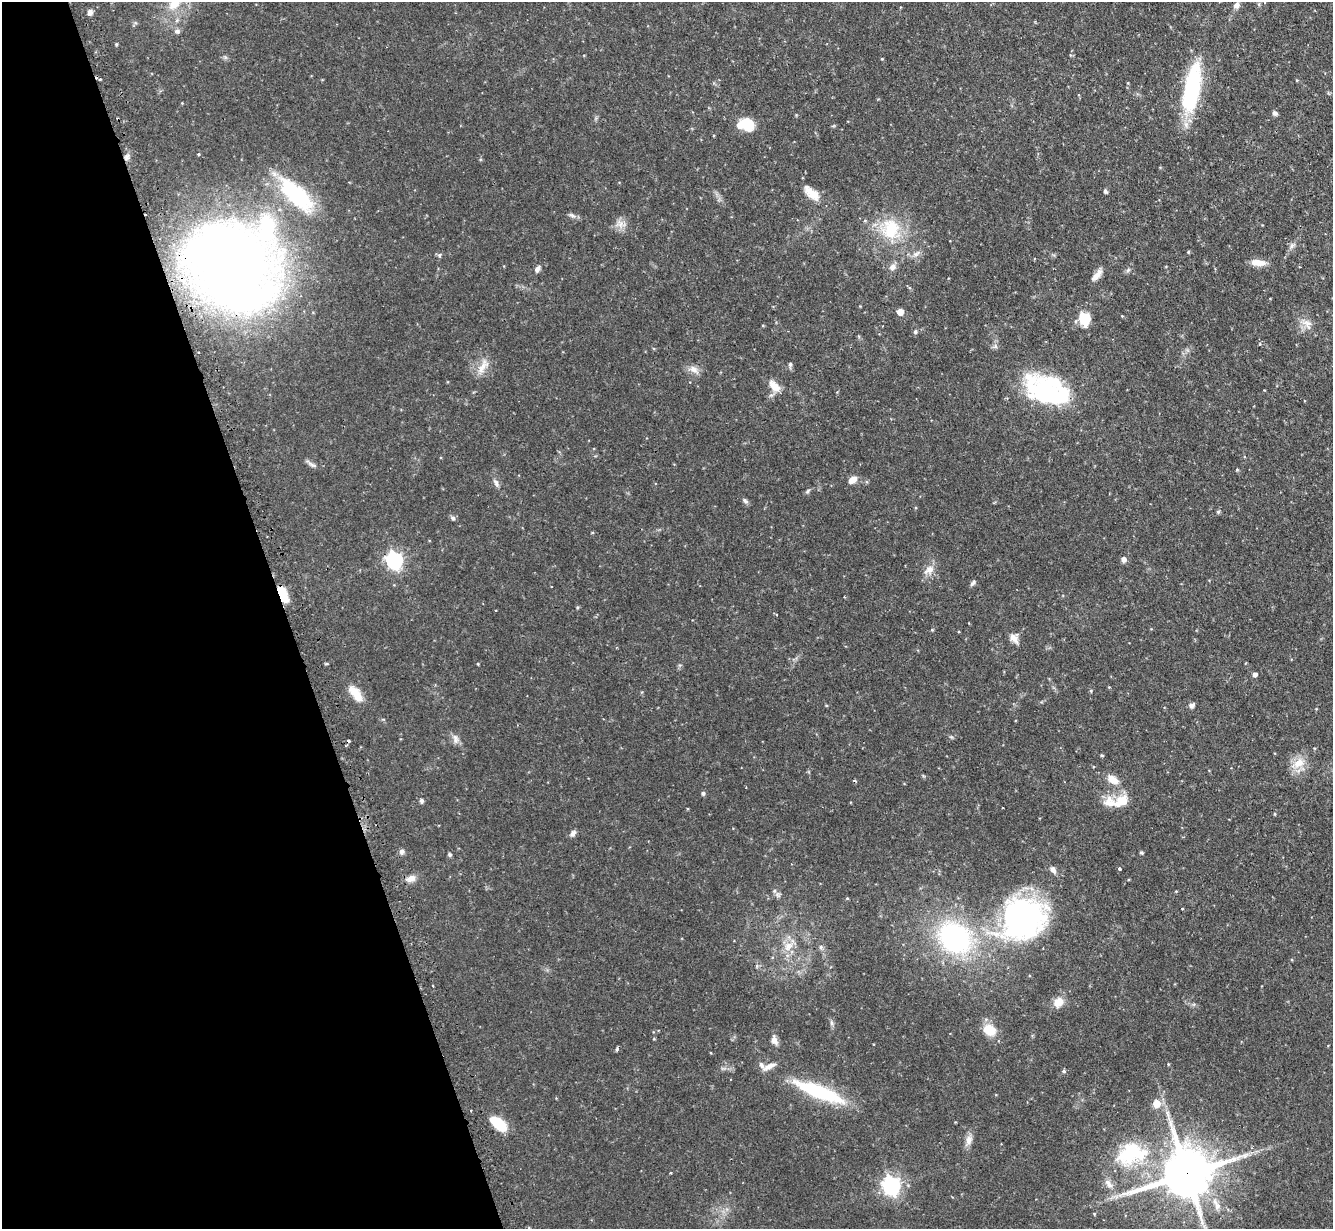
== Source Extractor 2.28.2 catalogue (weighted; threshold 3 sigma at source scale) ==
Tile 5 of 4 x 4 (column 1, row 2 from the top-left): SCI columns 38-1368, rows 2627-3853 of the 5400 x 5380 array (HDU 1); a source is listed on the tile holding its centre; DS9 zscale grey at full resolution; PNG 1335 x 1231 px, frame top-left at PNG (2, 2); no overlay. Shown black and unused: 21% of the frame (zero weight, under 2 of 3 exposures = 4% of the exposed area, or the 3 px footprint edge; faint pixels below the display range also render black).
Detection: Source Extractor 2.28.2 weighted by HDU 2 'WHT'; one run over the whole footprint, this tile lists its part. Background 0.0818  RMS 0.0055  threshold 0.025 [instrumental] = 3 sigma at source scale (4.5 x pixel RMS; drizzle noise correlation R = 1.50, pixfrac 1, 0.05/0.05 arcsec/px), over >= 5 px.
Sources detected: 109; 1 inside a brighter object's white glare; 2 cosmic-ray / hot-pixel residue — not listed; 3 inside a brighter listed object's ellipse — not listed separately; the other 103 listed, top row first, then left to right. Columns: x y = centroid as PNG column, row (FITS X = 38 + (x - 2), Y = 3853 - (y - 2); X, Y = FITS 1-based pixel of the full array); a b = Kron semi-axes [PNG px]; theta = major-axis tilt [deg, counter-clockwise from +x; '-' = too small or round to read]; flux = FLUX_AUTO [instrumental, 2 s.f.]
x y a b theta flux
174 4 20 14 51 13
1237 5 10 8 49 2.5
90 12 6 6 - 2.2
177 31 8 6 -8 1.5
116 44 4 4 - 0.6
100 79 3 2 - 0.48
1297 80 4 3 - 0.46
1192 89 55 16 80 57
1275 113 7 5 -38 1.4
748 125 16 12 -53 12
198 154 3 3 - 0.93
127 157 9 6 62 2.1
1105 191 6 4 -64 0.97
296 194 50 19 -45 50
812 194 23 11 -36 7.3
572 215 10 5 -24 1.5
865 220 5 3 - 0.53
620 224 16 9 -14 4.1
891 229 27 24 -75 25
1292 245 9 6 73 1.7
1188 252 4 3 - 0.62
916 254 12 6 34 2.2
439 255 6 5 - 0.89
1258 262 17 8 -6 5.7
233 267 54 49 -71 880
892 267 9 7 61 2.7
1300 267 3 2 - 0.38
537 269 8 5 63 2
1128 270 7 4 45 1
1097 275 18 6 49 4
910 287 5 4 - 0.8
900 312 5 5 - 6.8
1084 319 13 11 -78 12
1307 323 18 8 -12 4.3
915 332 6 5 - 0.97
1260 344 4 3 - 0.47
790 364 7 5 74 1
483 366 24 9 61 5.8
694 369 13 8 -31 3.4
774 386 16 9 -48 6.5
1047 390 49 28 -20 68
311 464 15 5 -35 1.8
1237 470 4 4 - 0.57
852 480 11 6 37 4.2
496 483 12 6 -61 1.9
808 491 7 4 46 0.95
745 501 9 5 -38 1.3
915 508 4 3 - 0.47
1218 512 5 5 - 0.81
453 518 6 5 - 1.3
1123 559 6 6 - 2.2
394 560 7 7 - 160
929 570 16 10 33 4.7
973 583 9 4 47 1.2
282 594 19 8 -62 14
844 597 3 2 - 0.4
932 630 4 4 - 0.56
1014 638 12 9 -61 3.8
478 664 4 3 - 0.49
1255 674 5 4 - 2.1
1091 691 4 4 - 0.63
356 694 23 10 -52 7.7
1192 705 8 6 44 1.6
455 739 14 7 -78 2.6
1101 755 4 4 - 0.58
1298 763 22 11 26 7.9
1113 780 14 9 -33 5.9
703 793 6 5 - 0.96
421 801 6 5 - 1.2
1121 801 18 11 27 11
1003 807 3 2 - 0.45
1275 814 4 4 - 0.56
573 833 9 6 56 2
401 852 7 6 - 1.7
1141 853 4 4 - 0.71
450 855 5 5 - 0.91
1119 869 3 3 - 0.91
1053 870 10 6 -55 2.2
411 878 12 8 28 3.8
778 895 7 5 -46 1.4
1182 909 3 2 - 0.61
1022 918 55 49 -12 120
954 938 38 31 -41 89
788 946 15 11 47 6.3
433 986 3 2 - 0.86
1058 1002 13 11 33 5.8
831 1023 8 4 -81 1.2
989 1030 12 9 -31 13
774 1040 11 7 -77 3.2
617 1049 4 3 - 1.1
1168 1064 4 3 - 0.44
769 1066 18 6 26 3.6
1063 1071 5 4 - 0.91
819 1092 59 14 -21 42
1156 1104 5 5 - 11
499 1124 19 10 -41 14
969 1140 14 8 77 3.4
1131 1154 41 25 16 40
1245 1156 7 5 59 1.6
671 1173 3 3 - 0.53
1187 1174 16 14 19 3000
1109 1184 16 6 -50 3.5
891 1186 7 7 - 220
Overlapping masked pixels (flux is a lower limit): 4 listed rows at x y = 127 157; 233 267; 282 594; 1187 1174
Isophote crosses this tile's border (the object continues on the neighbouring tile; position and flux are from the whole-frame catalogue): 1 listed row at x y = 174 4